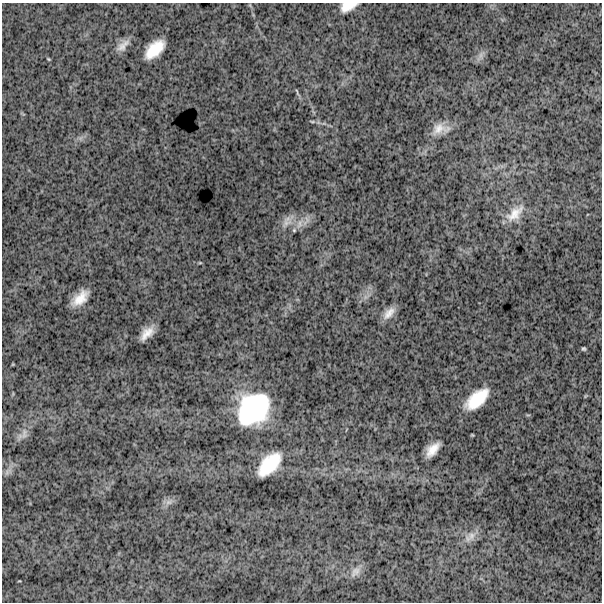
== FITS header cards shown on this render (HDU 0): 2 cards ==
NAXIS1  =                  600
NAXIS2  =                  600

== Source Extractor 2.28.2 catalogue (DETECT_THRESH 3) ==
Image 600 x 600 px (HDU 0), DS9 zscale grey, 1 PNG px = 1 image px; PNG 604 x 604 px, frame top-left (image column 1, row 600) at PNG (2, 3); no overlay
Background 1830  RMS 260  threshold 777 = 3 sigma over >= 5 px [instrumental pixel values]
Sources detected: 24; all 24 listed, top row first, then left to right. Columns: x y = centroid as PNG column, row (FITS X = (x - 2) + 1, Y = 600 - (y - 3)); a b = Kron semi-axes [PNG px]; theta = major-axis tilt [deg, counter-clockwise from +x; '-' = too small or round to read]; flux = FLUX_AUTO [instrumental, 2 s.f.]
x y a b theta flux
348 6 16 8 19 2.4e+05
123 45 20 9 43 1.5e+05
155 49 21 11 44 4.6e+05
481 55 8 5 89 5.7e+04
48 59 5 4 - 1.6e+04
297 92 12 3 -76 2.6e+04
312 122 6 4 -1 2.0e+04
440 129 22 12 8 2.3e+05
515 213 29 14 41 3.2e+05
286 223 18 11 35 1.8e+05
300 224 15 7 70 1.3e+05
200 263 6 3 -18 1.6e+04
80 298 17 9 43 2.9e+05
389 313 17 8 46 1.7e+05
147 333 14 7 46 2.0e+05
584 349 4 3 - 2.4e+04
477 399 24 12 41 5.8e+05
253 409 32 26 47 1.9e+06
24 434 17 7 80 1.1e+05
433 449 15 8 49 2.3e+05
269 464 25 13 47 6.6e+05
169 502 10 7 15 8.0e+04
471 536 13 9 64 1.3e+05
355 572 18 10 49 1.3e+05
At the frame edge (FLAGS 8, measured only in part): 1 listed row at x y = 348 6